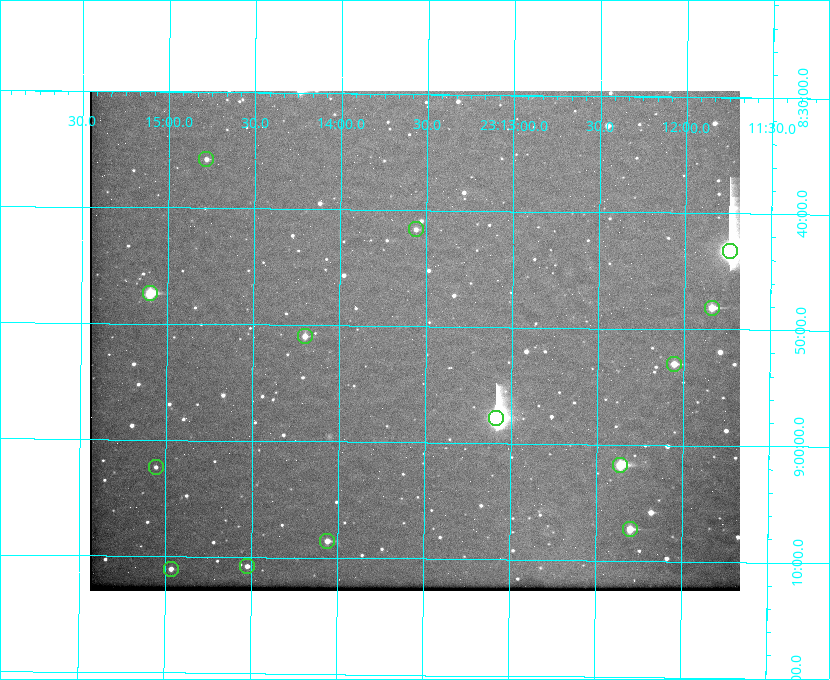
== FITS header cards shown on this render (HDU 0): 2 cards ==
NAXIS1  =                  650 / Width of table row in bytes
NAXIS2  =                  500 / Number of rows in table

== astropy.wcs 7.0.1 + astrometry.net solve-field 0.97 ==
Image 650 x 500 px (HDU 0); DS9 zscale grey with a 90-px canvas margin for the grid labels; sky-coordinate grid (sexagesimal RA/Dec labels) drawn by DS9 from the SOLVED WCS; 14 Tycho-2 reference stars matched to detected sources circled (green)
Header WCS: none
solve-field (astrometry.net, Tycho-2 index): SOLVED blind (the file carries no WCS)
Solved WCS: RA---TAN-SIP/DEC--TAN-SIP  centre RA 23:13:34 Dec +08:51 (348.39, +8.85 deg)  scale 5.16 arcsec/px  FOV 55.9' x 43.1'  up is +179 deg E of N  parity flipped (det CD > 0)
(file carries no celestial WCS; the grid is the blind solution)
Tycho-2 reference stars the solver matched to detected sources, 14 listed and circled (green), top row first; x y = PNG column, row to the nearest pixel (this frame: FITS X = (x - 90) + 1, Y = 500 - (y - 91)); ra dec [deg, ICRS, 3 dp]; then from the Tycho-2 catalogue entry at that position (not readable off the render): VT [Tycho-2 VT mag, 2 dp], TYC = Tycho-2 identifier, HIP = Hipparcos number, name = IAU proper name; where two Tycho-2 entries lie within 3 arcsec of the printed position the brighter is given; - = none
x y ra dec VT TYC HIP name
206 159 348.695 +8.597 11.30 1161-1571-1 - -
416 229 348.391 +8.694 11.47 1161-728-1 - -
730 251 347.934 +8.720 5.17 1161-1795-1 114520 -
150 293 348.775 +8.789 8.97 1161-884-1 114784 -
712 308 347.960 +8.802 9.24 1161-1027-1 - -
305 336 348.550 +8.849 10.80 1161-574-1 - -
674 364 348.014 +8.883 10.51 1161-1048-1 - -
496 418 348.271 +8.963 6.92 1161-1161-1 114608 -
620 465 348.091 +9.029 8.14 1161-448-1 114562 -
156 467 348.765 +9.039 11.87 1161-1547-1 - -
630 529 348.075 +9.120 9.77 1161-768-1 - -
327 541 348.514 +9.143 10.38 1161-1071-1 - -
247 566 348.631 +9.180 11.26 1161-1559-1 - -
171 569 348.741 +9.184 11.62 1161-452-1 - -